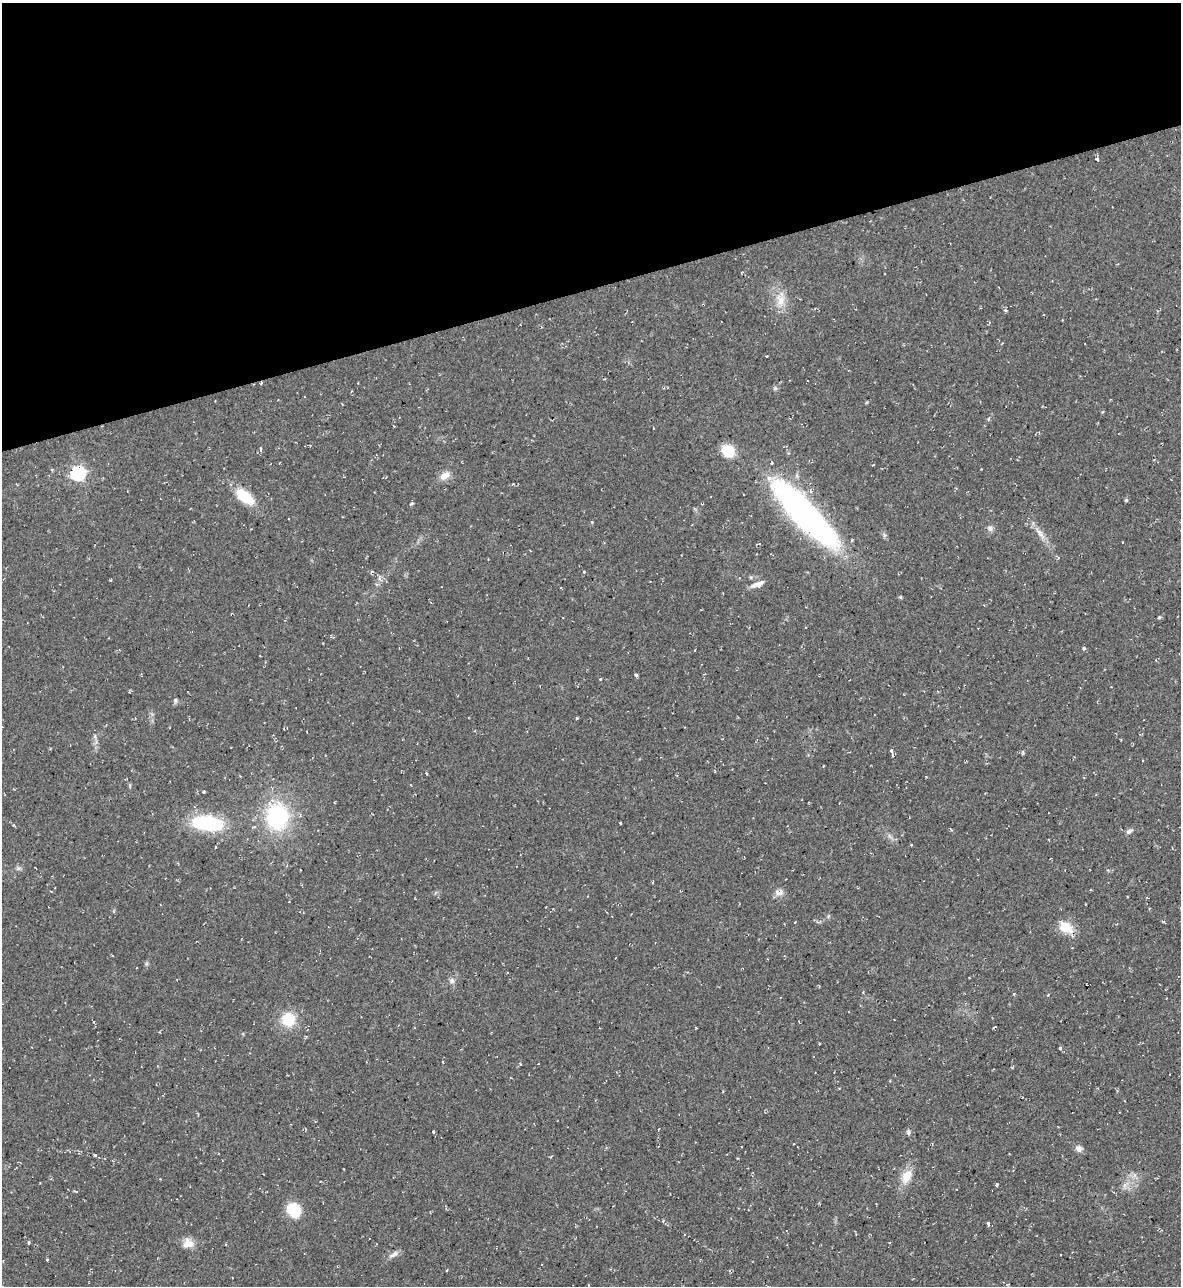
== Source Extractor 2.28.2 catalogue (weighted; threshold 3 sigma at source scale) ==
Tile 3 of 4 x 4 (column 3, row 1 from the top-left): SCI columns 2498-3676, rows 3851-5134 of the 5116 x 5134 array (HDU 1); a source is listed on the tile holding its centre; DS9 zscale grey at full resolution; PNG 1183 x 1288 px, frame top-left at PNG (2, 3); no overlay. Shown black and unused: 22% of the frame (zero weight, under 2 of 3 exposures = <1% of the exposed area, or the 3 px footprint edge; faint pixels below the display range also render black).
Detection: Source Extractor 2.28.2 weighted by HDU 2 'WHT'; one run over the whole footprint, this tile lists its part. Background 0.0389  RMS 0.0094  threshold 0.0424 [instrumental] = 3 sigma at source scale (4.5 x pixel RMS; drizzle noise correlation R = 1.50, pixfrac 1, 0.05/0.05 arcsec/px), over >= 5 px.
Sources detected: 74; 1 inside a brighter object's white glare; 2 cosmic-ray / hot-pixel residue — not listed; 1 inside a brighter listed object's ellipse — not listed separately; the other 70 listed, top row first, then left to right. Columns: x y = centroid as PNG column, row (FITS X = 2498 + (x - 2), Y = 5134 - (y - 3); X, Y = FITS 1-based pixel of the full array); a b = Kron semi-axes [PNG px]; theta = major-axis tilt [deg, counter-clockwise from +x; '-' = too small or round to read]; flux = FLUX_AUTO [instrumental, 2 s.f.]
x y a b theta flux
1097 159 6 4 -79 1.6
780 300 19 13 -77 15
1005 310 5 4 - 1.4
988 419 6 4 88 1.1
261 450 7 3 80 1.3
728 451 13 11 -40 23
78 473 7 6 - 190
445 476 15 9 36 7.6
245 497 24 11 -39 28
1126 500 4 4 - 1.3
411 503 5 4 - 1.3
803 513 84 21 -47 330
990 528 8 7 - 3.2
251 529 2 2 - 0.53
1040 534 19 6 -57 7.5
884 535 7 4 -72 1.8
1123 542 3 2 - 0.56
583 572 3 3 - 1.8
380 578 11 4 -85 2.8
757 584 17 6 20 7
900 597 4 3 - 1.6
1159 617 4 4 - 1
1083 648 5 4 - 1.5
637 675 3 3 - 1.9
600 679 3 3 - 0.64
129 692 4 2 - 0.72
175 700 7 5 88 1.8
577 718 3 3 - 1
95 736 8 4 -71 2.2
892 751 4 3 - 11
1023 752 4 3 - 2.4
892 755 4 3 - 2.2
426 773 4 3 - 0.9
204 792 3 3 - 1.4
277 817 27 22 90 98
207 823 32 15 -6 69
621 823 3 2 - 1
1129 831 9 6 34 2.8
1049 840 3 2 - 0.74
216 847 3 2 - 0.83
18 868 8 4 9 2
779 893 11 7 -9 5.7
795 922 4 2 - 0.62
1066 927 19 11 -36 18
452 981 7 6 - 2.8
1014 994 4 3 - 0.89
1048 995 3 3 - 1.3
288 1019 13 13 - 27
994 1027 4 2 - 1.3
1060 1048 3 3 - 1.5
520 1064 3 2 - 0.68
433 1132 3 3 - 3.4
908 1132 8 5 -83 2
932 1144 3 3 - 0.82
1079 1148 8 7 - 4.5
69 1151 5 2 - 0.88
95 1155 3 3 - 2.2
738 1158 3 2 - 0.96
1135 1175 7 5 90 2.5
906 1176 18 11 67 15
997 1185 4 3 - 6.2
1124 1185 7 4 89 2.6
293 1210 16 13 -51 27
988 1224 4 3 - 2
856 1234 3 2 - 0.99
29 1242 4 3 - 1.2
188 1243 14 12 13 9.2
394 1254 14 6 33 4.4
47 1259 3 3 - 3.9
447 1270 4 2 - 0.72